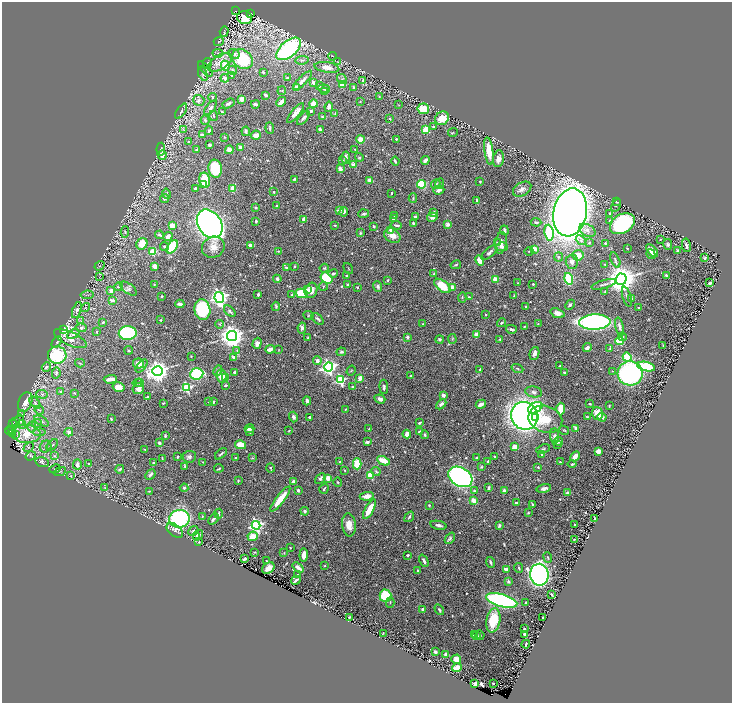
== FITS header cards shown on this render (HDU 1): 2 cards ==
NAXIS1  =                 1460
NAXIS2  =                 1401

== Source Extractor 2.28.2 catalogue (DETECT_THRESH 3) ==
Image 1460 x 1401 px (HDU 1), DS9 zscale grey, zoomed out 1/2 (1 PNG px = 2 x 2 image px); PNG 734 x 705 px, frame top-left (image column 1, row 1401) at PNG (2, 2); each listed source drawn as its Kron ellipse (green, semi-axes under 4 px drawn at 4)
Background 0.739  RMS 0.015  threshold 0.0457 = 3 sigma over >= 5 px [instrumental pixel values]
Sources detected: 697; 33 cannot appear on this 1/2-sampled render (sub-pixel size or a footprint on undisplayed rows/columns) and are neither listed nor drawn; of the other 664, the 500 brightest by FLUX_AUTO listed and drawn (164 fainter detections omitted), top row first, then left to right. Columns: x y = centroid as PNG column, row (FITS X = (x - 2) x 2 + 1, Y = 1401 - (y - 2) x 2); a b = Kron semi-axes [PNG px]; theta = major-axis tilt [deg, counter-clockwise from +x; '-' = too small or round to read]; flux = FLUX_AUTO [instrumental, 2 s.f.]
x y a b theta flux
235 11 2 2 - 28
250 13 2 2 - 32
245 18 7 6 - 30
224 32 5 4 - 5.8
219 41 5 2 - 2
289 49 15 8 40 570
218 53 5 3 - 4.2
234 54 6 5 - 7.3
332 56 4 2 - 2.3
242 59 11 9 -40 140
302 60 7 4 7 8.6
338 62 3 2 - 2.1
207 63 5 4 - 5.4
220 63 14 7 33 32
225 66 5 4 - 44
327 67 12 5 -8 31
205 69 9 2 -48 5
232 70 4 4 - 5.1
263 72 2 2 - 3.4
203 74 7 1 -68 2
232 76 4 3 - 2.5
225 78 4 4 - 7.5
287 78 3 3 - 3.2
342 79 5 4 - 6.3
302 80 13 3 45 18
363 80 3 3 - 4.4
313 83 3 3 - 12
342 84 4 3 - 34
320 86 4 3 - 2.4
296 87 4 3 - 18
354 87 4 3 - 4
324 89 6 3 -5 4.8
282 91 4 3 - 2.2
325 91 4 3 - 5.6
266 95 3 2 - 5.8
379 96 3 3 - 2.1
213 97 4 3 - 5
242 99 4 3 - 20
199 100 6 5 - 11
360 101 3 2 - 2
281 102 5 3 - 16
228 103 6 3 30 8
255 104 4 2 - 10
313 104 4 4 - 24
399 105 3 2 - 2.1
329 107 5 3 - 14
210 108 8 4 53 12
423 109 6 5 - 70
181 111 9 4 56 7.5
311 111 2 2 - 8.4
222 112 3 2 - 3.6
296 113 12 4 50 19
335 113 3 3 - 2.2
214 116 5 2 - 3
322 117 4 3 - 3.2
303 118 8 3 50 7.2
442 118 7 6 - 56
390 119 4 3 - 3.8
205 120 5 3 - 5.4
433 127 3 3 - 5
270 128 6 2 -85 4.2
320 129 3 2 - 7.8
183 130 4 2 - 2.3
426 130 4 3 - 70
209 131 4 3 - 5.1
246 131 4 3 - 5.8
453 132 5 2 - 2.4
202 135 2 2 - 30
256 135 5 4 - 19
224 137 2 2 - 2
360 139 4 4 - 23
396 139 2 2 - 4.1
188 142 4 3 - 2.1
209 145 3 2 - 7.3
240 147 4 3 - 14
161 149 6 4 85 6.1
197 149 3 2 - 2.8
229 150 4 4 - 18
355 150 4 3 - 3
489 151 14 4 -82 54
162 155 5 3 - 16
359 157 4 4 - 3.9
346 158 6 4 -88 12
498 159 8 5 80 20
342 160 4 3 - 3.9
425 160 4 3 - 9.2
395 161 4 2 - 4.9
354 165 4 3 - 20
215 169 9 7 -80 120
340 169 3 3 - 24
295 179 4 3 - 5.4
205 180 7 5 -77 74
370 180 4 3 - 26
480 181 3 2 - 3.5
439 183 5 3 - 4.3
421 184 4 3 - 140
436 184 5 3 - 5.1
203 185 4 3 - 5.5
195 188 2 2 - 4
233 189 3 3 - 43
522 189 10 6 30 16
439 190 5 4 - 12
274 192 3 2 - 2.1
391 193 3 2 - 2.8
167 194 5 3 - 3.8
164 198 4 3 - 4.1
413 198 5 3 - 3.8
477 200 3 2 - 4.8
616 202 3 2 - 2.6
616 205 7 2 61 3.6
276 206 4 3 - 3.3
256 208 3 3 - 3.8
340 210 2 2 - 34
344 212 5 3 - 9.1
570 212 24 16 78 4300
434 213 4 3 - 9.7
609 213 3 3 - 3.8
364 214 5 3 - 5.5
394 216 3 2 - 2.2
415 217 4 3 - 7.7
432 217 5 4 - 10
304 219 4 3 - 18
393 219 3 2 - 4.8
256 221 3 2 - 3.9
610 221 3 3 - 4.7
536 222 5 2 - 4.5
413 223 3 3 - 4
210 224 15 11 -53 3100
448 224 4 3 - 13
622 224 13 9 31 370
172 225 4 3 - 30
335 225 3 2 - 2.9
396 225 5 2 - 6.3
374 226 2 2 - 5
391 230 4 3 - 9.5
504 230 5 3 - 6.3
587 230 9 5 -29 13
125 232 6 4 83 4.8
360 233 4 3 - 3.2
549 233 8 4 -82 140
159 235 4 3 - 3.5
168 236 5 4 - 12
392 236 9 6 -33 25
581 240 5 4 - 7.9
660 240 2 2 - 2
497 242 4 3 - 3.2
501 243 11 5 82 17
589 243 3 2 - 2.6
605 243 3 2 - 3.5
142 244 6 5 - 50
668 244 5 3 - 5.5
250 245 3 3 - 18
686 245 7 3 -80 7.6
164 246 4 3 - 3.1
172 247 7 4 56 130
213 247 11 10 - 32
502 247 6 4 -2 9
627 248 2 2 - 2.4
535 249 3 3 - 27
677 250 3 2 - 4.2
278 251 3 2 - 2.9
529 251 4 3 - 2.5
652 251 7 4 -46 32
153 252 4 3 - 75
489 252 10 4 43 11
651 254 5 3 - 7.9
578 255 5 5 - 30
559 257 4 4 - 4.3
705 258 3 3 - 4.4
480 260 5 4 - 35
615 260 8 3 -67 6.2
572 262 7 6 - 12
456 265 5 3 - 4.6
605 265 2 2 - 3.4
99 266 5 2 - 3.2
154 266 3 3 - 18
294 266 3 2 - 3.5
286 268 3 2 - 7.3
324 268 5 3 - 2.8
348 268 6 2 -56 2
333 274 5 3 - 6.8
434 274 4 2 - 2.9
347 275 3 2 - 3.3
666 275 3 2 - 4.8
100 276 4 2 - 3
326 278 6 5 - 160
277 279 4 3 - 7.4
496 279 2 2 - 72
569 279 6 4 -73 140
621 279 5 5 - 5900
388 280 3 2 - 3
518 283 3 2 - 2
709 283 3 3 - 5.5
348 284 3 2 - 3
533 284 2 2 - 4.3
604 284 12 3 16 7.6
154 285 3 3 - 2.9
323 286 4 2 - 2.2
378 286 5 4 - 6.7
442 286 10 5 -37 61
119 287 4 3 - 3.4
357 287 3 2 - 3.1
452 287 4 3 - 19
128 289 9 5 -37 9.7
307 290 4 3 - 10
311 290 8 6 72 22
111 291 4 3 - 16
605 292 3 3 - 3
302 293 6 4 -13 110
258 294 3 2 - 5.7
87 295 6 3 8 3.6
292 295 3 3 - 4
162 296 3 2 - 2.7
514 296 3 2 - 2.4
219 297 5 4 - 1300
462 297 5 3 - 2.9
469 297 3 2 - 3.8
627 297 10 3 -73 6.4
632 299 4 3 - 3.1
112 300 4 3 - 13
180 304 4 3 - 12
570 305 5 3 - 5.6
276 306 4 3 - 4.7
526 306 2 2 - 5.5
85 308 5 2 - 2.5
639 308 3 2 - 2.8
77 310 8 4 71 12
202 310 10 8 -80 220
230 311 7 4 -44 6.8
557 313 7 4 -19 20
486 315 2 2 - 2.8
308 316 5 3 - 2.7
318 319 7 3 -42 5.3
161 320 2 2 - 2.8
81 321 4 2 - 2.7
103 322 2 2 - 6.9
595 322 16 7 2 930
501 323 5 3 - 5.2
219 324 4 3 - 3.1
423 324 3 2 - 2
538 324 3 3 - 2.1
524 326 3 2 - 2.8
620 327 9 4 -76 11
81 328 5 3 - 9.4
302 328 6 3 80 7.5
511 329 5 2 - 7.1
63 330 3 3 - 320
97 331 2 2 - 2.1
128 333 9 7 1 390
73 334 6 4 30 8.4
476 334 4 3 - 15
232 336 5 5 - 3000
407 337 2 2 - 22
622 337 4 3 - 4.4
308 338 3 2 - 4.5
70 339 18 6 -24 38
440 339 4 3 - 3.9
452 339 5 3 - 2.8
500 339 3 2 - 3.3
619 341 4 4 - 71
57 342 6 3 57 5.1
257 343 5 4 - 16
663 346 3 2 - 2.3
587 348 4 3 - 12
610 348 4 2 - 2.1
270 349 5 3 - 21
129 350 4 3 - 2.8
237 350 4 3 - 3.2
279 350 4 3 - 2.1
341 352 5 4 - 6.4
534 353 7 4 75 14
57 355 9 8 - 200
191 356 2 2 - 2
233 357 2 2 - 26
627 357 4 4 - 72
317 361 4 4 - 11
80 363 5 2 - 2.8
138 363 6 5 - 28
142 366 8 4 48 10
560 366 2 2 - 2.9
46 367 5 4 - 6.1
328 367 4 4 - 930
646 367 9 4 -12 150
480 369 4 3 - 3.3
517 369 6 3 -22 3.7
158 371 5 5 - 2600
218 371 5 4 - 5.1
351 371 5 3 - 2.5
613 371 4 3 - 3
234 372 3 3 - 6.1
564 372 3 2 - 3.5
56 373 5 4 - 5.7
630 373 12 12 - 570
197 374 7 5 6 190
221 376 6 5 - 37
411 376 3 2 - 3.5
226 378 4 3 - 4.1
360 378 4 3 - 18
110 379 7 3 4 21
340 380 4 3 - 280
137 383 4 3 - 3
140 383 4 3 - 2.2
225 385 4 2 - 4.3
118 387 6 5 - 28
353 387 4 2 - 3.5
384 387 7 3 -86 7
138 388 6 5 - 18
187 388 4 3 - 300
60 391 3 3 - 2.6
534 392 8 5 -10 9.7
74 393 3 3 - 3.6
42 394 6 3 -4 5.1
443 395 4 3 - 8.8
148 396 3 2 - 3.2
380 399 5 4 - 12
307 401 4 3 - 10
25 402 10 6 69 30
208 402 3 2 - 2
213 402 4 3 - 3.9
35 403 7 3 -50 5
163 403 3 2 - 2.8
441 404 6 3 45 10
481 404 5 3 - 19
590 404 4 2 - 3
609 406 4 2 - 2.2
535 408 8 5 27 250
346 409 3 2 - 2.3
561 409 6 4 88 64
39 410 5 2 - 3.8
22 414 4 2 - 3.2
597 414 6 5 - 36
524 416 14 13 - 1700
293 417 5 4 - 8.8
309 417 3 2 - 4.3
535 417 4 4 - 50
587 417 3 3 - 2.7
602 417 4 3 - 14
111 419 3 2 - 3.3
545 419 17 13 -19 75
20 420 6 3 -86 3.6
41 421 8 4 -29 7.6
15 422 4 4 - 3.5
37 423 5 4 - 8.2
420 423 4 2 - 4.1
13 424 3 2 - 18
22 424 4 4 - 6.1
32 427 5 4 - 6.7
576 428 4 3 - 12
249 429 5 3 - 15
369 429 4 3 - 2.1
11 430 4 2 - 220
289 430 3 2 - 2
564 430 5 3 - 2.6
9 431 4 3 - 270
250 431 4 3 - 6.6
419 431 3 2 - 4.8
39 432 6 4 -6 7.2
69 432 4 3 - 7.6
13 434 2 2 - 58
26 434 14 9 -2 53
407 434 4 3 - 29
15 435 2 2 - 45
425 435 4 3 - 5.7
165 436 4 3 - 3.5
555 436 7 4 -85 9.5
559 441 4 4 - 9.9
367 442 3 2 - 10
159 443 3 2 - 8.5
557 444 3 3 - 3.9
52 445 7 3 43 4.2
240 445 5 4 - 44
46 446 6 5 - 8.9
29 447 5 3 - 3.9
514 447 4 3 - 21
145 449 3 2 - 2.1
543 449 7 3 19 3.9
598 451 4 3 - 22
221 454 7 3 41 5.9
541 454 3 2 - 3.3
30 456 5 3 - 4.4
54 456 4 3 - 3.6
495 456 2 2 - 3.5
575 456 6 3 46 18
177 457 2 2 - 4
189 457 6 6 - 8.4
162 458 4 2 - 2.2
235 458 2 2 - 4.9
252 458 3 3 - 2.7
476 458 4 3 - 5.3
383 461 7 3 -26 59
487 461 3 2 - 3.8
42 462 7 5 -14 6.3
203 462 3 2 - 2.2
340 462 3 2 - 2.9
560 462 3 2 - 2.8
154 463 3 2 - 6.5
77 464 5 3 - 14
89 464 2 2 - 4.5
357 464 5 3 - 88
572 464 4 3 - 3.8
185 466 3 2 - 3.3
481 467 4 3 - 2.9
538 467 2 2 - 3.5
219 468 5 2 - 4.1
270 468 5 3 - 5.3
55 469 6 3 29 2.7
120 469 4 3 - 4
345 470 3 2 - 3.5
376 471 5 3 - 3.9
60 472 6 2 25 2
150 474 6 3 47 8.1
371 475 3 3 - 130
71 476 4 3 - 2.3
460 477 13 9 -31 930
320 478 6 3 43 8.3
328 478 4 3 - 22
238 481 3 3 - 3.1
293 481 3 3 - 8.9
338 482 5 3 - 3.3
105 488 3 2 - 2
184 488 4 4 - 5.9
488 488 3 2 - 6
544 488 7 3 10 14
324 489 5 2 - 3.4
298 490 3 3 - 7.1
504 490 4 3 - 7.9
149 491 3 2 - 2.4
474 491 3 3 - 4.5
567 493 4 3 - 5.1
367 496 7 4 7 19
280 499 15 4 52 67
474 501 3 3 - 41
516 503 3 2 - 8
533 504 3 2 - 4.4
429 505 3 3 - 3.5
369 509 11 4 61 51
305 511 4 4 - 5.4
528 513 3 3 - 3
219 514 5 2 - 5.3
202 517 4 2 - 2.1
409 517 6 3 54 5.4
179 519 10 9 - 390
213 519 6 3 46 7.5
595 519 4 2 - 6.7
575 524 2 2 - 2.6
256 525 4 4 - 680
349 525 11 7 -84 30
438 525 8 3 -12 9.4
499 526 3 2 - 4.5
175 530 9 5 -38 13
193 531 5 3 - 6.1
198 535 6 4 54 11
253 536 5 4 - 36
196 537 3 2 - 4.2
450 538 6 3 51 5.7
574 539 2 2 - 2.1
199 542 2 2 - 2.2
290 548 2 2 - 2
255 552 3 2 - 2
284 553 3 2 - 2.2
304 555 6 3 86 20
408 555 2 2 - 6.1
548 558 5 2 - 2.2
245 559 3 2 - 7.4
266 561 2 2 - 2.2
424 561 6 3 -67 7.4
490 562 5 2 - 5.2
325 566 3 2 - 2.1
298 567 6 2 -38 13
268 568 7 5 39 20
519 568 5 3 - 4.1
506 569 4 3 - 11
417 570 3 3 - 3.7
297 575 2 2 - 6.6
539 575 11 9 -81 1600
296 580 5 2 - 9.3
508 581 3 3 - 7.1
552 595 4 2 - 4.9
385 596 6 6 - 120
502 601 16 6 -15 760
390 602 5 3 - 3.4
525 602 2 2 - 6.5
423 609 4 2 - 7.9
439 610 6 3 -57 5.2
349 617 2 2 - 2.6
543 618 2 2 - 3.3
493 620 12 7 80 94
524 629 3 2 - 5.4
383 633 2 2 - 2
525 634 4 2 - 8.3
474 635 3 2 - 6.8
480 635 4 3 - 2.8
476 636 3 3 - 7.8
526 644 4 2 - 4.4
435 652 3 2 - 8.5
446 654 3 2 - 16
456 659 5 4 - 23
457 668 5 3 - 55
493 683 2 2 - 3.2
475 684 3 3 - 10
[164 fainter detections neither listed nor drawn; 33 sub-pixel or undisplayed-footprint detections neither listed nor drawn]